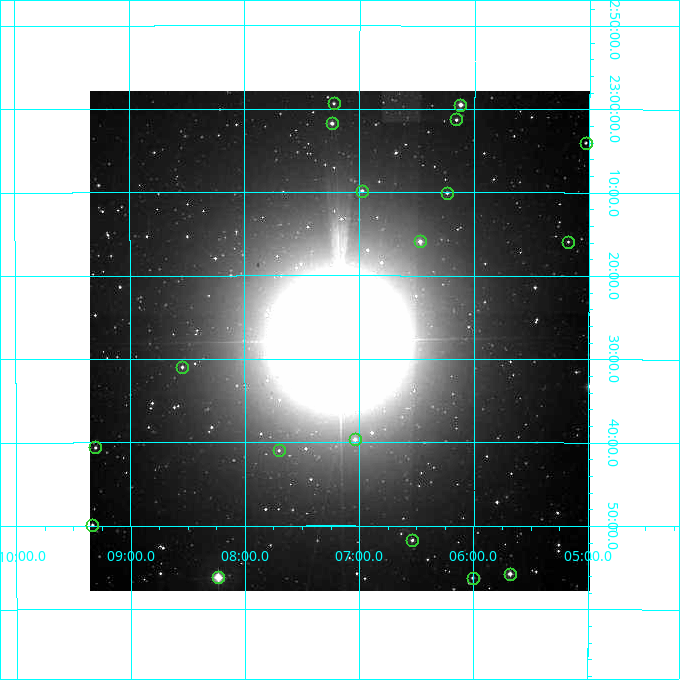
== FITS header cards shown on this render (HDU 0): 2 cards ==
NAXIS1  =                  500
NAXIS2  =                  500

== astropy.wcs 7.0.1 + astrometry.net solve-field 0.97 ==
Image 500 x 500 px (HDU 0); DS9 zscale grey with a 90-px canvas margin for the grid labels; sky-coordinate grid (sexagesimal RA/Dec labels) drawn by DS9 from the SOLVED WCS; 18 Tycho-2 reference stars matched to detected sources circled (green)
Header WCS: none
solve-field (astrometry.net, Tycho-2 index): SOLVED blind (the file carries no WCS)
Solved WCS: RA---TAN-SIP/DEC--TAN-SIP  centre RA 02:07:10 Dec +23:28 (31.79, +23.46 deg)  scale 7.2 arcsec/px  FOV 60.0' x 60.0'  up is -180 deg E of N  parity flipped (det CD > 0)
(file carries no celestial WCS; the grid is the blind solution)
Tycho-2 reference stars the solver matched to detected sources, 18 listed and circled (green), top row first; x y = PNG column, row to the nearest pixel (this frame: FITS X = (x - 90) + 1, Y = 500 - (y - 91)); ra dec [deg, ICRS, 3 dp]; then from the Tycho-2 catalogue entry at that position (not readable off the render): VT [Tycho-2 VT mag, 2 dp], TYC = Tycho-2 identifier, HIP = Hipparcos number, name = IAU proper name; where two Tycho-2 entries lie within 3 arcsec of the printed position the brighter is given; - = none
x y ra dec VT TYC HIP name
334 103 31.806 +22.989 11.35 1758-1194-1 - -
460 105 31.531 +22.991 9.68 1758-1580-1 - -
456 119 31.539 +23.021 10.91 1758-1472-1 - -
332 123 31.810 +23.029 9.95 1758-1348-1 - -
586 143 31.258 +23.067 11.89 1758-144-1 - -
362 191 31.744 +23.164 10.97 1758-752-1 - -
447 193 31.559 +23.168 11.01 1758-1120-1 - -
420 241 31.618 +23.265 10.03 1758-894-1 - -
568 242 31.295 +23.265 11.51 1758-616-1 - -
182 367 32.136 +23.516 11.31 1758-2110-1 - -
355 439 31.760 +23.661 10.89 1758-1687-1 - -
95 447 32.326 +23.677 11.06 1758-1919-1 - -
279 450 31.925 +23.683 11.52 1758-1792-1 - -
92 525 32.334 +23.831 10.92 1758-2308-1 - -
412 540 31.634 +23.862 10.72 1758-1983-1 - -
510 574 31.420 +23.929 9.55 1758-295-1 - -
218 577 32.059 +23.937 8.09 1758-1860-1 - -
473 578 31.502 +23.937 11.13 1758-1365-1 - -